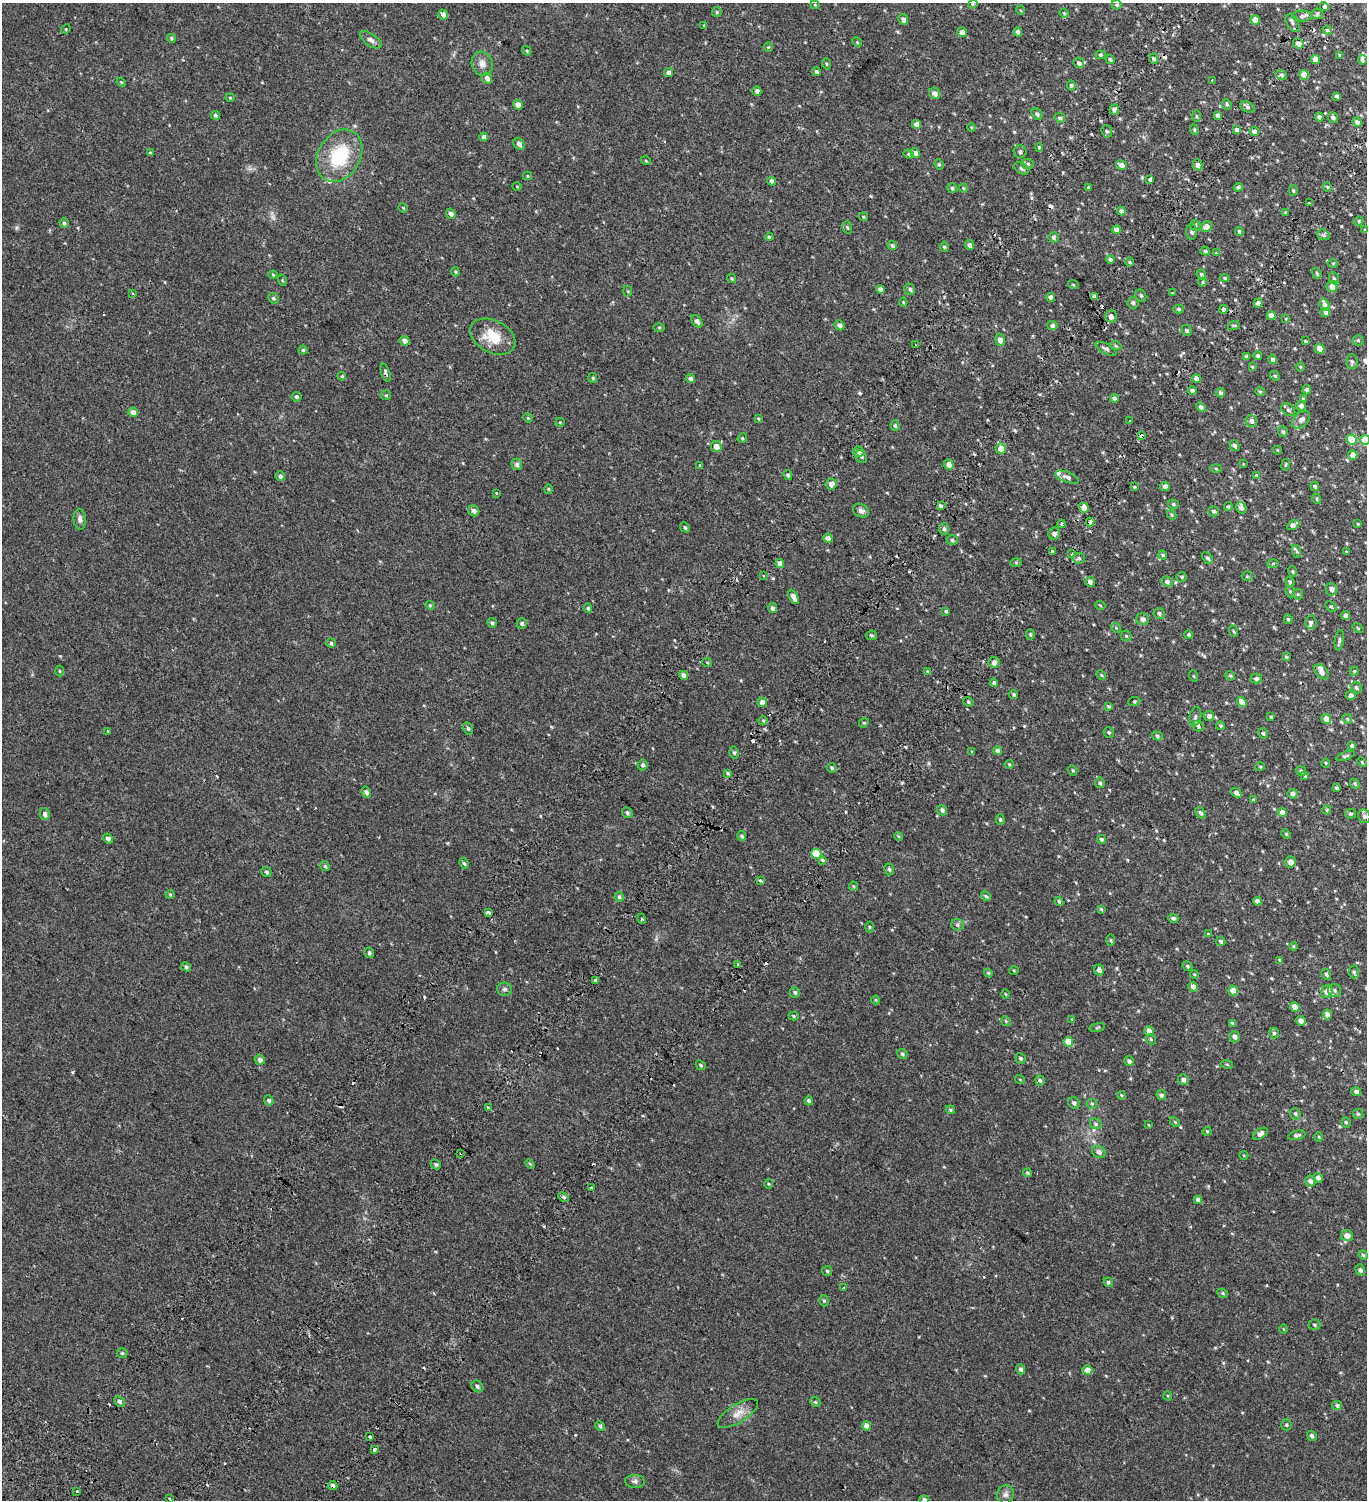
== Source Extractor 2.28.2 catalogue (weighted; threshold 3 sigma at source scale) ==
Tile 10 of 4 x 4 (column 2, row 3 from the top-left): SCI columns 1853-3217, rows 1676-3173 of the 6376 x 6350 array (HDU 1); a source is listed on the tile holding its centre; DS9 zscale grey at full resolution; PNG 1369 x 1502 px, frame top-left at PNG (2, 3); each listed source drawn as its Kron ellipse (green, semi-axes under 4 px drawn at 4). Shown black and unused: <1% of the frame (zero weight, under 2 of 3 exposures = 11% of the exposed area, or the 3 px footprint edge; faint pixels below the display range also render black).
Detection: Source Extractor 2.28.2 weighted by HDU 2 'WHT'; one run over the whole footprint, this tile lists its part. Background 0.0276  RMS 0.0049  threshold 0.022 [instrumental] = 3 sigma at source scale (4.5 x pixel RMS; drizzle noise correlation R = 1.50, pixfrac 1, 0.0396/0.0396 arcsec/px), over >= 5 px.
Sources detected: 513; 1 too faint to see at this stretch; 24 cosmic-ray / hot-pixel residue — neither listed nor drawn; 8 inside a brighter listed object's ellipse — not listed separately; the other 480 listed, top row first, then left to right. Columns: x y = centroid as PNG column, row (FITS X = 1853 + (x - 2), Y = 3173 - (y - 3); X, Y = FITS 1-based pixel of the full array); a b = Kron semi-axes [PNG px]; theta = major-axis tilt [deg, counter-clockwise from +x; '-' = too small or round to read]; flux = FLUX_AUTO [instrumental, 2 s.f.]
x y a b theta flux
973 4 5 4 - 0.52
815 5 4 4 - 0.44
1117 5 5 4 - 0.72
1324 7 4 4 - 0.87
1020 10 4 3 - 0.37
717 12 5 5 - 0.6
1064 13 4 4 - 0.45
1317 14 6 5 - 0.88
443 15 5 4 - 2.8
1302 16 10 5 1 1.5
903 19 6 4 -62 1.6
1255 20 4 4 - 3.9
1292 23 10 5 -60 1.3
704 26 3 3 - 0.39
66 29 5 4 - 0.45
1327 30 5 4 - 0.73
962 32 5 4 - 2.3
1018 32 4 4 - 1.2
171 38 4 4 - 0.64
371 40 12 6 -34 1.8
857 42 5 4 - 0.51
1298 43 5 5 - 2.5
768 47 5 4 - 0.46
527 51 5 4 - 0.49
1100 55 5 4 - 0.67
1340 55 4 4 - 0.6
1110 59 5 4 - 0.76
1154 59 5 3 - 0.68
1316 60 4 4 - 3.7
1362 60 5 4 - 27
1079 63 5 5 - 1.4
482 64 12 10 -71 3.2
826 64 6 4 -70 0.54
669 72 4 4 - 2
816 72 4 4 - 0.88
1281 75 6 4 -25 0.91
1304 75 4 4 - 5.4
487 78 6 5 - 1.8
1212 80 2 2 - 0.29
121 82 5 4 - 0.39
1071 85 5 4 - 0.71
757 91 4 4 - 1.3
934 93 6 5 - 2.1
1337 96 4 3 - 0.73
230 98 4 4 - 0.45
1227 104 6 4 -66 0.75
518 105 5 4 - 2.6
1248 107 7 5 -28 1.2
1114 109 5 4 - 1.6
1037 114 6 4 -46 0.97
215 115 4 4 - 0.73
1218 115 4 4 - 1.4
1196 116 5 3 - 0.44
1319 117 4 4 - 1.2
1333 117 5 5 - 0.97
1060 118 5 4 - 0.94
1357 122 5 4 - 1.9
917 124 4 4 - 3.4
971 127 4 3 - 0.37
1194 130 5 4 - 0.55
1236 130 4 4 - 1.7
1107 131 6 5 - 0.77
1254 131 4 4 - 2
484 137 4 4 - 1.8
519 144 6 5 - 1.8
1039 147 4 3 - 0.6
1020 152 6 6 - 1.1
150 153 4 3 - 0.54
915 153 5 4 - 1.4
909 154 5 4 - 0.59
339 156 28 21 58 24
646 161 5 3 - 0.33
939 164 5 4 - 0.57
1028 164 6 5 - 0.72
1121 165 6 4 -29 2.2
1197 165 5 5 - 1.7
1021 168 8 5 -35 1.1
527 176 4 4 - 0.44
1150 179 4 3 - 3.8
772 181 4 4 - 1.1
517 186 5 3 - 0.35
1238 187 4 4 - 0.88
1327 187 4 4 - 0.57
952 188 4 4 - 0.73
963 188 4 4 - 0.46
1088 188 3 3 - 0.56
1293 190 5 4 - 0.54
1309 203 4 2 - 0.38
403 208 5 4 - 0.42
1121 211 4 4 - 1.8
1285 212 4 4 - 0.4
451 214 5 4 - 1.7
863 217 5 4 - 0.47
1359 221 5 4 - 0.56
64 223 5 4 - 0.87
1195 225 5 5 - 0.85
847 227 6 5 - 0.74
1206 227 5 5 - 3
1116 230 4 4 - 2.1
1365 230 4 4 - 0.49
1239 231 4 3 - 0.72
1192 232 8 5 87 1.1
1323 235 6 5 - 1
769 237 4 3 - 0.5
1053 237 5 5 - 0.93
892 245 5 4 - 0.78
969 245 5 4 - 1.3
944 247 5 4 - 0.67
1205 251 5 4 - 0.69
1216 253 4 4 - 0.34
1110 259 4 4 - 0.97
1130 262 4 4 - 0.55
1333 263 5 3 - 0.41
455 272 5 3 - 0.48
1317 273 6 4 -68 0.65
1201 274 5 4 - 0.74
273 275 4 4 - 0.45
732 278 5 4 - 0.51
1225 278 5 4 - 0.54
1334 278 6 5 - 0.75
282 280 6 3 -73 0.41
1202 282 4 4 - 0.6
1073 284 5 3 - 0.39
1332 287 5 5 - 2.9
880 289 4 4 - 1.4
910 289 6 5 - 1.1
628 291 5 3 - 0.4
133 293 3 3 - 0.48
1172 293 3 3 - 0.27
1141 296 6 5 - 0.77
1051 297 4 4 - 1.6
1094 297 4 3 - 1.7
273 298 5 5 - 0.8
903 302 4 4 - 0.44
1133 303 5 5 - 1.1
1258 303 4 4 - 1.2
1325 305 6 4 -70 1.5
1179 309 5 4 - 0.67
1223 309 4 4 - 2.5
1326 312 5 4 - 1.3
1271 315 4 4 - 2.8
1111 316 6 5 - 1.8
1286 319 4 4 - 0.38
697 321 7 4 -54 1.5
840 325 5 4 - 1.5
1052 325 5 4 - 1.1
1234 325 6 4 18 0.58
659 328 5 3 - 0.47
1186 330 5 5 - 0.98
493 337 24 16 -27 11
1000 340 6 4 -77 2.6
1358 340 5 5 - 0.65
405 341 5 4 - 1.9
1306 341 4 3 - 0.5
916 345 2 2 - 0.44
1116 346 6 3 -18 0.57
1106 349 11 5 -28 1.1
1320 349 5 4 - 3
303 350 4 4 - 0.68
1246 356 4 3 - 0.65
1258 356 4 4 - 1.2
1273 359 4 4 - 1.1
1352 362 7 5 -89 0.9
1252 367 4 3 - 0.41
1300 367 5 3 - 0.37
386 373 9 4 -72 1.1
342 376 4 3 - 0.46
1275 376 5 4 - 0.54
593 378 5 4 - 0.5
690 379 4 4 - 1.8
1197 379 4 4 - 1.9
1307 390 4 4 - 0.83
1192 391 4 3 - 1.2
1260 392 4 4 - 0.46
1220 393 5 4 - 0.96
386 395 5 5 - 0.57
296 397 5 4 - 0.78
1114 398 4 4 - 1.2
1303 399 4 3 - 0.45
1301 406 5 4 - 1.5
1201 407 5 4 - 1.1
1288 410 7 5 -40 1
133 412 5 4 - 3.6
528 418 5 4 - 0.41
758 418 3 3 - 0.41
1301 420 11 7 43 2.1
1129 421 3 2 - 0.36
1251 421 6 5 - 1.9
560 422 5 4 - 0.47
895 425 5 4 - 0.71
1283 432 5 5 - 0.88
1141 436 4 3 - 4.4
742 438 5 4 - 0.52
1352 440 5 5 - 13
1365 440 5 5 - 10
1234 446 6 4 -55 0.95
716 447 6 5 - 2.6
1001 449 5 5 - 3.7
1277 450 4 3 - 0.32
858 452 5 5 - 1.9
1353 455 5 4 - 2.5
861 457 6 5 - 0.85
517 464 6 5 - 1.3
1243 464 4 3 - 0.29
949 465 5 4 - 2.8
1286 465 6 3 81 0.46
700 466 4 3 - 0.48
1216 469 5 4 - 0.49
788 475 5 4 - 0.82
1256 475 3 3 - 0.36
280 476 5 5 - 1.3
1067 477 12 5 -21 1.7
831 484 6 5 - 2.3
1165 486 5 4 - 1.6
1315 486 5 4 - 0.7
1135 487 3 3 - 0.45
548 489 4 4 - 0.43
496 493 3 2 - 0.5
1317 499 5 3 - 0.37
1173 504 5 4 - 0.62
941 506 3 3 - 7.4
1228 507 4 4 - 0.65
1084 508 5 4 - 2.6
1241 508 6 5 - 1.5
474 511 6 5 - 1.6
861 511 8 6 -31 1.6
1214 511 5 5 - 1
1172 515 5 4 - 0.47
80 519 10 6 -85 1.6
1090 522 4 3 - 2.7
1062 524 4 3 - 1.2
1358 524 4 3 - 0.34
1293 525 6 4 31 2.4
685 527 5 4 - 0.63
944 529 6 5 - 1.1
1054 534 6 5 - 1.4
828 538 4 4 - 3.1
952 540 6 4 -17 0.74
1052 552 3 3 - 3.3
1297 552 7 4 -70 0.65
1346 552 3 3 - 0.32
1072 554 3 2 - 0.64
1163 555 4 3 - 0.53
1079 558 6 5 - 0.83
1207 558 6 4 -51 0.94
1016 562 5 4 - 0.45
780 564 4 4 - 2.7
1273 564 5 3 - 0.58
1292 571 5 4 - 0.54
764 576 3 3 - 0.55
1247 576 5 5 - 0.53
1182 577 5 4 - 0.62
1090 582 5 5 - 1.4
1167 582 6 5 - 1.1
1290 582 5 4 - 0.62
1332 589 6 6 - 2
1290 592 6 4 -68 0.68
1298 594 5 4 - 0.55
794 597 8 4 -63 2.9
430 605 5 4 - 0.47
1100 605 5 3 - 0.39
1331 606 6 4 -45 0.68
588 608 5 4 - 0.77
772 608 5 4 - 1.1
946 611 4 4 - 0.59
1159 613 6 5 - 1
1346 616 4 4 - 1.3
1143 619 6 5 - 1.4
1288 619 5 4 - 0.55
1311 622 6 5 - 1.1
492 623 5 5 - 0.85
522 624 5 5 - 0.88
1116 628 5 4 - 0.52
1358 628 6 3 -37 0.44
1233 631 6 3 -70 0.45
1030 634 5 4 - 0.56
871 635 5 5 - 0.73
1189 635 4 4 - 0.68
1126 636 6 5 - 0.61
1339 640 10 4 81 1
331 643 5 4 - 0.76
1286 657 4 3 - 0.59
707 662 5 3 - 0.36
994 663 5 5 - 1.9
59 671 5 3 - 0.39
927 671 4 4 - 0.4
1354 671 4 4 - 0.54
1322 672 8 5 -48 1.9
684 675 5 4 - 2.1
1101 675 5 4 - 0.46
1194 676 6 3 -70 0.44
1230 676 5 4 - 0.52
1256 679 5 5 - 1.1
994 683 4 4 - 1.1
1356 688 6 5 - 0.95
1014 695 5 4 - 0.73
1351 695 5 4 - 0.94
1134 701 6 3 7 0.54
762 702 5 4 - 2.2
968 702 5 4 - 0.61
1242 702 5 4 - 2.3
1108 706 4 3 - 0.64
1195 716 9 5 77 1.2
1209 716 5 5 - 1.6
1271 717 3 3 - 0.48
1326 719 5 4 - 2.9
1347 719 5 4 - 0.53
763 721 4 4 - 0.55
864 723 5 4 - 0.54
1198 726 5 5 - 0.76
1220 726 4 4 - 0.56
468 728 6 4 -63 0.75
108 731 4 2 - 0.3
1109 732 6 5 - 0.74
1263 733 5 4 - 0.83
1157 736 5 4 - 0.73
1352 746 4 3 - 0.92
998 751 4 4 - 1.4
734 752 6 4 -75 0.72
972 752 3 3 - 0.42
1345 756 9 4 21 0.98
1362 762 5 3 - 0.37
1326 763 4 3 - 0.41
1009 764 4 4 - 0.48
642 765 5 5 - 1
1260 767 5 4 - 0.45
832 768 5 4 - 0.68
1073 770 5 4 - 0.58
1301 771 5 4 - 0.63
727 773 4 3 - 0.54
1305 776 4 4 - 0.38
1100 783 5 4 - 0.89
1355 784 5 4 - 0.61
1337 788 3 3 - 0.75
366 792 6 4 -60 1.2
1236 793 6 4 -39 1.5
1293 794 5 5 - 1.4
1253 799 3 3 - 0.96
942 810 5 5 - 1.1
1327 810 4 4 - 0.52
1282 812 5 4 - 1.8
627 813 6 5 - 0.95
1201 813 6 4 -49 1.1
45 814 6 5 - 1.5
1350 814 5 5 - 0.67
1364 816 7 6 - 1.2
1000 819 5 4 - 0.66
1286 834 5 4 - 0.53
742 836 5 4 - 0.76
898 836 4 3 - 0.41
108 839 5 4 - 1.3
1101 839 4 4 - 0.73
816 854 5 5 - 8.4
823 860 4 3 - 4.4
1290 862 5 5 - 2.5
464 863 6 4 -69 0.66
325 866 5 4 - 0.67
889 869 6 4 -74 0.77
266 872 5 5 - 0.81
760 880 4 3 - 1.1
853 886 4 4 - 0.47
170 894 4 4 - 0.47
986 896 5 4 - 0.54
619 897 5 4 - 0.7
1257 901 4 4 - 1.9
1059 902 5 3 - 0.62
1101 909 4 3 - 0.46
489 912 4 3 - 1.8
642 919 5 3 - 0.41
1173 919 5 4 - 1.1
957 925 6 5 - 0.84
869 927 5 3 - 0.43
1208 934 4 4 - 0.41
1111 940 6 4 -89 0.47
1221 941 5 4 - 0.78
1293 946 4 4 - 0.49
369 953 5 5 - 0.84
1280 960 4 4 - 0.64
738 965 3 2 - 0.56
1187 966 5 4 - 0.7
186 967 5 4 - 0.81
1014 970 5 3 - 0.39
1099 970 5 5 - 2
1354 972 6 5 - 0.91
988 973 4 4 - 0.53
1194 974 4 3 - 0.4
1326 974 6 4 -62 0.72
595 980 3 3 - 2.2
1193 987 5 4 - 2.1
505 989 7 6 - 1.1
1335 990 6 6 - 1
1233 991 5 4 - 3.4
1327 991 6 5 - 3.5
795 992 5 5 - 0.78
1005 994 5 3 - 0.37
876 1000 4 4 - 0.41
1295 1007 5 4 - 3.5
1327 1014 5 4 - 2.2
794 1016 5 4 - 0.56
1072 1019 4 4 - 0.32
1006 1021 5 4 - 0.53
1301 1021 5 4 - 2.1
1232 1023 4 3 - 0.62
1097 1027 8 3 14 0.48
1149 1031 5 4 - 3.4
1274 1033 5 5 - 0.7
1234 1037 6 5 - 1.6
1151 1039 5 4 - 0.62
1068 1042 5 4 - 6.3
902 1054 5 5 - 0.74
1021 1058 6 4 -53 0.76
260 1060 5 5 - 1.6
1129 1061 5 4 - 1.2
1227 1064 6 3 -20 0.47
701 1065 5 4 - 0.59
1183 1079 5 5 - 1.3
1020 1080 5 3 - 0.35
1040 1080 5 4 - 0.77
1356 1092 5 4 - 1
1121 1095 4 3 - 0.45
1161 1095 5 4 - 1.2
269 1100 5 4 - 0.93
809 1101 4 4 - 0.97
1074 1103 6 5 - 1.1
1092 1104 5 5 - 0.57
488 1108 3 3 - 1.6
950 1110 5 4 - 0.53
1295 1114 6 5 - 0.7
1358 1114 5 5 - 0.74
1175 1122 6 4 -45 0.52
1346 1122 5 4 - 0.63
1096 1124 6 5 - 0.87
1149 1125 4 3 - 0.34
1207 1131 4 4 - 0.43
1260 1134 8 5 32 1.6
1297 1135 9 4 13 1.1
1319 1137 4 3 - 0.34
1099 1152 7 6 - 1.8
461 1153 3 3 - 0.94
1244 1155 4 3 - 0.33
436 1164 5 4 - 0.74
530 1164 5 3 - 0.44
1028 1173 4 4 - 0.74
1318 1178 5 4 - 1.4
1310 1181 5 5 - 1.5
769 1184 5 3 - 0.4
591 1187 4 3 - 0.66
564 1197 5 4 - 0.76
1198 1200 4 4 - 1.5
1347 1235 6 5 - 2.7
1363 1255 5 4 - 0.61
1360 1270 5 4 - 1
827 1271 5 5 - 0.66
1108 1282 5 4 - 0.7
843 1288 3 2 - 0.35
1223 1293 6 4 -24 0.62
824 1301 6 4 -73 0.7
1314 1325 6 5 - 0.7
1283 1329 5 3 - 0.35
122 1353 5 5 - 0.54
1021 1369 5 4 - 1.2
1087 1370 5 4 - 3.4
477 1386 6 5 - 0.94
1168 1396 5 3 - 0.35
119 1401 6 4 -45 1.1
815 1402 6 4 -44 0.55
1337 1405 5 4 - 0.89
738 1413 23 9 31 4.4
1286 1425 5 5 - 0.74
600 1426 5 4 - 0.91
866 1426 5 4 - 2.1
1312 1436 5 4 - 1.1
370 1437 3 3 - 0.68
375 1450 4 3 - 2.2
635 1481 10 6 -4 1.3
333 1485 5 4 - 1.2
76 1491 3 3 - 2.1
1006 1494 9 8 - 1.8
170 1499 4 2 - 0.42
924 1500 5 4 - 1.9
Overlapping masked pixels (flux is a lower limit): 7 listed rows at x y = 1223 309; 386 373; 1141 436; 1090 522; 684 675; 461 1153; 333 1485
Isophote crosses this tile's border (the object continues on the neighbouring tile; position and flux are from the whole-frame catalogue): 2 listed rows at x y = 1365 440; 924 1500